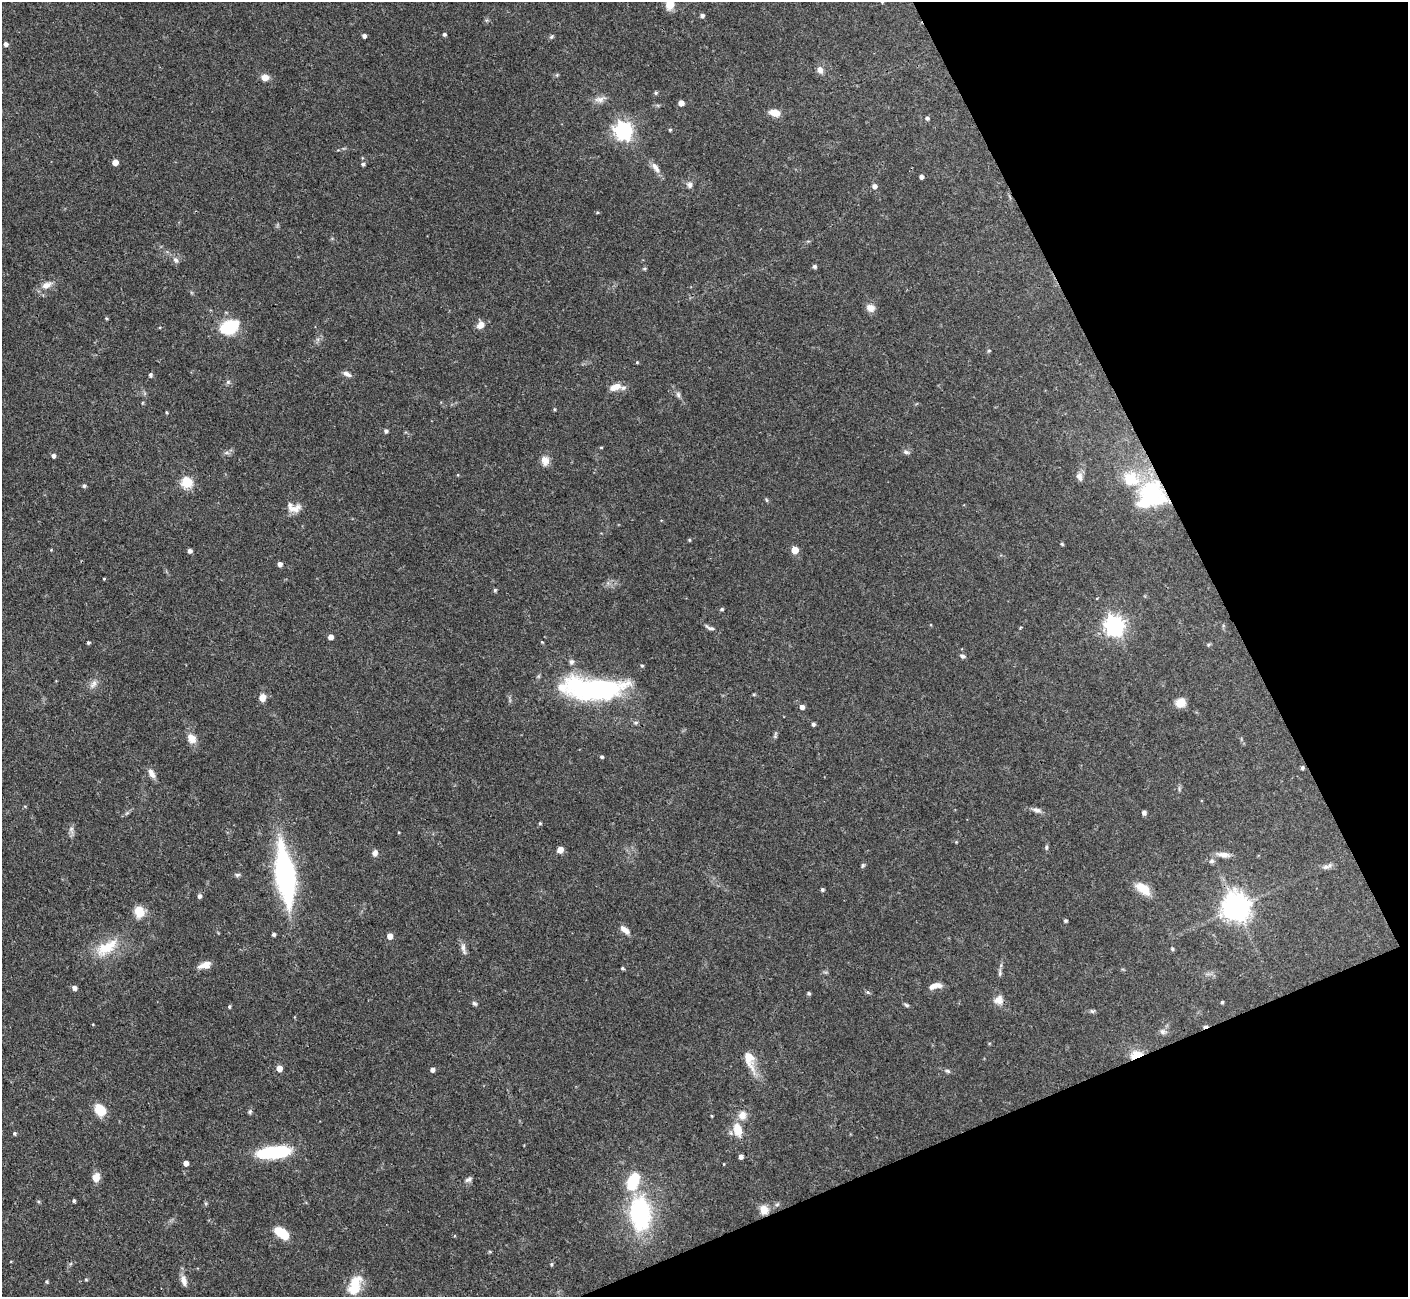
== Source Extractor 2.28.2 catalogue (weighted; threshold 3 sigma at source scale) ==
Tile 12 of 4 x 4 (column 4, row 3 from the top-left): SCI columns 4223-5628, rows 1450-2744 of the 5629 x 5618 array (HDU 1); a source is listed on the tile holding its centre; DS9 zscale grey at full resolution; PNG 1410 x 1299 px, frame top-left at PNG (2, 2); no overlay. Shown black and unused: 21% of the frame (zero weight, under 3 of 4 exposures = <1% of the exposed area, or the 3 px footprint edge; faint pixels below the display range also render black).
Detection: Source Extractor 2.28.2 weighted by HDU 2 'WHT'; one run over the whole footprint, this tile lists its part. Background 0.0876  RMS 0.0036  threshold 0.0162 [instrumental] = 3 sigma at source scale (4.5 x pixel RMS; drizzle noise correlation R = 1.50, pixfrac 1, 0.05/0.05 arcsec/px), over >= 5 px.
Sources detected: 156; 2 inside a brighter object's white glare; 1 cosmic-ray / hot-pixel residue — not listed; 3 inside a brighter listed object's ellipse — not listed separately; the other 150 listed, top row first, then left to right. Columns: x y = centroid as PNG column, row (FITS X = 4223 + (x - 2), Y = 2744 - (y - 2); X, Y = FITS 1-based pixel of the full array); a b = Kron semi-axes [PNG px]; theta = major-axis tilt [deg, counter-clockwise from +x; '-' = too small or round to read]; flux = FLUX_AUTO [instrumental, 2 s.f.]
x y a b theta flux
882 2 5 4 - 0.44
670 4 11 9 90 4.9
702 15 4 4 - 1
444 34 4 3 - 0.78
364 36 4 4 - 1.2
551 37 6 5 - 0.58
6 44 4 4 - 1.4
820 70 8 7 - 2
265 77 9 7 -6 2.5
655 93 5 4 - 0.52
600 99 18 7 14 2.2
681 103 4 4 - 2.8
775 113 10 6 -10 4.8
927 118 5 4 - 0.92
670 130 4 3 - 0.45
623 131 7 7 - 140
115 162 4 4 - 3.7
363 164 5 4 - 0.85
655 168 17 7 -58 2.3
921 177 4 4 - 1.4
690 185 8 7 - 1.3
874 186 5 5 - 1.6
597 212 5 3 - 0.38
176 260 9 6 -59 1.2
815 266 5 4 - 0.88
644 269 6 3 19 0.42
46 285 14 8 20 2.9
870 308 11 9 -25 2.4
106 318 4 4 - 0.41
480 325 10 8 45 2.5
229 327 17 11 22 20
989 351 5 4 - 0.54
637 362 4 4 - 0.34
347 374 12 5 -26 1.5
150 375 4 4 - 0.95
228 382 6 5 - 0.7
615 387 14 8 17 3.7
678 395 9 5 -64 0.98
554 409 4 3 - 0.38
167 412 4 3 - 0.39
386 431 4 4 - 0.91
601 447 4 3 - 0.36
906 452 9 5 -22 0.95
227 453 8 4 0 0.88
53 456 4 4 - 1.2
545 461 13 10 -78 2.6
458 475 5 3 - 0.3
1079 477 11 8 -60 1.8
187 482 5 5 - 27
84 486 5 4 - 0.78
1152 494 37 30 -38 32
766 500 6 4 -87 0.45
295 509 18 10 19 3.1
689 540 4 3 - 0.46
1062 544 4 3 - 0.5
795 550 5 5 - 7.6
190 551 4 4 - 1.3
280 564 4 4 - 1.6
104 579 3 2 - 0.36
495 590 4 4 - 0.61
722 609 5 4 - 0.48
1114 625 7 7 - 190
710 628 14 5 -23 1.2
1020 628 4 3 - 0.33
330 637 4 4 - 2.4
88 642 4 4 - 0.65
542 642 5 3 - 0.35
1208 645 5 4 - 0.46
962 656 7 5 -22 0.9
571 662 7 6 - 1
642 665 5 4 - 0.48
93 684 13 7 54 1.9
593 689 65 21 -2 65
754 695 5 3 - 0.44
262 698 8 7 - 2.5
1180 703 10 9 - 4.3
802 707 5 4 - 1.7
636 723 6 5 - 0.63
813 724 4 4 - 0.8
192 739 13 10 -57 3.2
602 757 4 3 - 0.61
1302 768 5 4 - 0.72
151 773 12 7 -61 2.3
1037 810 13 7 -16 1.6
1144 812 4 4 - 1.2
540 823 5 4 - 0.48
71 829 10 6 -78 1.3
399 832 3 2 - 0.3
956 842 4 4 - 0.34
1046 847 6 4 83 0.59
560 850 6 6 - 2.4
375 853 7 5 76 1.7
1223 854 17 7 -2 2.5
1212 861 7 6 - 0.97
863 865 7 5 63 0.58
1326 867 15 5 16 1.5
237 875 7 5 1 0.69
285 875 60 18 -82 64
1143 888 17 9 -36 7
822 889 4 4 - 0.69
199 896 5 5 - 1.1
1236 907 9 8 - 450
139 911 12 10 -79 6.2
1066 921 4 3 - 0.6
625 930 15 7 -42 2.3
274 934 4 3 - 0.83
390 936 5 4 - 3.2
107 947 36 16 30 11
463 947 13 6 -85 1.6
1172 949 4 4 - 0.55
205 965 14 7 18 3.4
622 968 4 4 - 0.53
1000 973 10 4 88 0.94
935 986 16 7 12 2.8
74 988 5 4 - 1.5
809 993 5 4 - 0.5
868 993 6 4 -21 0.51
998 1000 13 11 30 2.7
1222 1002 4 3 - 0.62
474 1003 8 5 -35 0.66
906 1005 7 4 -27 0.6
229 1007 4 4 - 0.53
1092 1011 7 5 -3 0.66
1163 1032 9 7 -25 1.2
1136 1055 14 8 15 5.7
749 1059 26 12 -73 6
279 1068 5 5 - 3.5
432 1070 4 4 - 1.4
948 1071 8 5 -26 0.72
100 1110 12 9 -51 7.7
250 1112 7 4 71 0.63
742 1115 12 10 75 3.2
737 1130 18 11 -75 5.7
14 1133 4 4 - 0.57
274 1152 33 11 5 28
741 1156 4 4 - 1.4
186 1163 4 4 - 2
724 1164 3 2 - 0.25
96 1177 10 8 77 3.3
469 1179 10 6 32 1.1
74 1201 4 4 - 0.63
764 1210 12 11 - 3.4
640 1213 39 24 -85 41
281 1233 14 7 -34 11
490 1252 5 3 - 0.36
551 1264 5 4 - 0.46
86 1280 5 3 - 0.35
183 1280 14 7 -73 2.4
47 1282 4 4 - 0.49
355 1285 25 13 69 8.6
Overlapping masked pixels (flux is a lower limit): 3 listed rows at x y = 1152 494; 1136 1055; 764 1210
Isophote crosses this tile's border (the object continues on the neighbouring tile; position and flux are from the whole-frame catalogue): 2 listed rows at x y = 882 2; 670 4